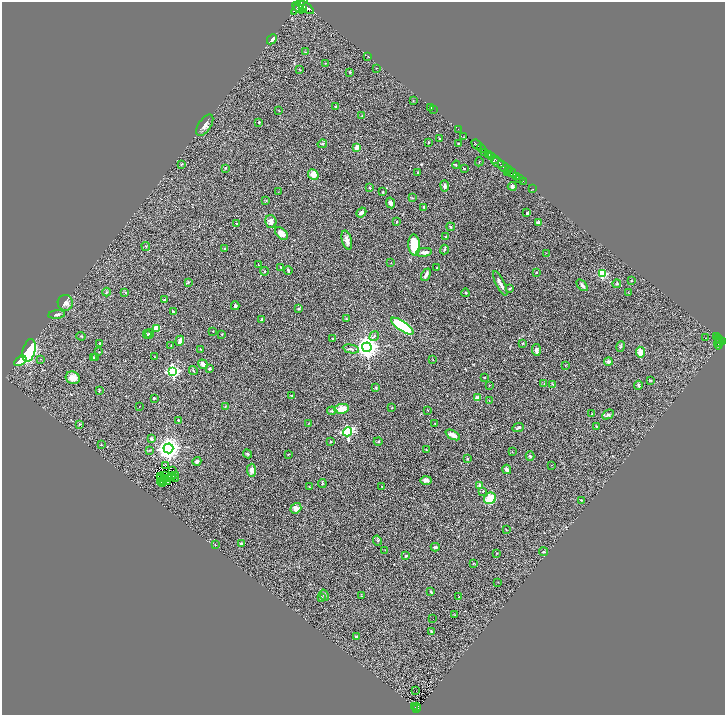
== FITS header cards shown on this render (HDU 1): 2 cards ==
NAXIS1  =                 1446
NAXIS2  =                 1426

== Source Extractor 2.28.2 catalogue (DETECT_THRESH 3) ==
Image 1446 x 1426 px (HDU 1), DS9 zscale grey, zoomed out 1/2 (1 PNG px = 2 x 2 image px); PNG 727 x 717 px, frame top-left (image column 2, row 1426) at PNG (2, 2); each listed source drawn as its Kron ellipse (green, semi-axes under 4 px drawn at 4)
Background 1.07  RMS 0.061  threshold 0.183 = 3 sigma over >= 5 px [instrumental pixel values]
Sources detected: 276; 45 cannot appear on this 1/2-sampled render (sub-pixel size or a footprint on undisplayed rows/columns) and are neither listed nor drawn; the other 231 listed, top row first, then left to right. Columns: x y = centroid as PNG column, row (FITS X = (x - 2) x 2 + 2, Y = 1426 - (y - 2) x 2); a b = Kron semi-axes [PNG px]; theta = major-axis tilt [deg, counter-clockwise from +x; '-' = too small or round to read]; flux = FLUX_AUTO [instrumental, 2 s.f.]
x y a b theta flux
300 5 12 3 52 2100
305 7 9 4 -35 2400
298 8 7 4 -42 1500
302 8 3 2 - 570
272 39 5 3 - 42
305 52 3 2 - 4.3
368 56 3 2 - 4.6
325 63 3 2 - 6
376 68 2 1 - 4
300 70 4 2 - 5.1
350 72 3 3 - 8.6
413 101 3 2 - 3.8
336 107 3 3 - 10
431 107 2 2 - 6.3
433 109 2 1 - 58
279 111 3 2 - 4.7
362 116 3 2 - 4.8
259 122 2 2 - 22
205 125 12 6 56 61
458 129 2 1 - 19
464 137 4 2 - 7
440 139 2 2 - 8.1
429 142 2 2 - 18
458 143 2 2 - 7.5
322 144 5 4 - 15
477 145 6 2 -41 890
357 147 4 3 - 64
482 148 5 2 - 670
485 153 3 2 - 170
488 155 4 3 - 290
492 156 3 2 - 300
495 159 4 2 - 170
479 162 4 2 - 7.3
498 163 7 3 -26 400
181 164 3 3 - 8.4
456 165 4 3 - 9.9
503 167 7 3 -49 1100
225 168 4 3 - 10
464 169 2 2 - 6.6
509 170 4 2 - 120
417 172 2 2 - 4.4
507 173 2 1 - 21
512 173 5 2 - 470
313 175 6 5 - 90
517 176 3 2 - 56
520 179 2 2 - 27
523 181 2 1 - 39
445 186 5 3 - 33
512 186 4 4 - 27
370 188 4 3 - 12
532 189 3 2 - 9.8
278 192 2 1 - 2.8
383 192 3 3 - 12
412 198 3 2 - 7.7
266 200 3 3 - 7.6
390 203 5 4 - 45
424 207 4 2 - 16
361 212 5 3 - 36
527 213 3 2 - 13
271 221 6 5 - 61
396 221 3 2 - 5
538 222 4 3 - 14
236 223 2 2 - 8.1
451 227 4 3 - 12
281 233 7 5 -44 84
446 237 4 3 - 16
347 240 10 4 -74 58
414 245 10 6 -86 330
146 246 4 2 - 8.4
225 248 2 2 - 15
444 249 5 3 - 15
424 252 8 3 6 61
546 253 2 1 - 14
391 263 2 1 - 6.6
258 265 2 2 - 4
281 267 3 2 - 8.8
437 268 3 2 - 5
264 271 4 3 - 9.7
288 271 4 3 - 19
537 272 3 2 - 6.5
602 274 3 3 - 480
426 275 6 2 63 43
631 281 3 2 - 6
189 282 3 2 - 6.5
500 283 13 3 -64 55
617 284 4 3 - 13
582 285 7 4 -47 28
510 289 3 2 - 8.9
106 292 4 2 - 10
125 292 3 3 - 9.9
628 292 3 2 - 4.7
465 293 4 3 - 10
164 300 4 3 - 14
65 303 8 7 - 50
235 306 4 3 - 22
299 309 3 3 - 14
173 312 4 2 - 12
57 315 8 3 6 26
262 319 4 2 - 21
346 319 3 2 - 6.4
402 326 13 5 -35 970
156 328 4 3 - 170
213 331 2 2 - 10
147 334 4 3 - 21
149 334 4 3 - 19
222 334 3 2 - 8.1
81 336 5 2 - 10
374 336 5 3 - 18
717 337 4 2 - 85
333 338 3 2 - 5.7
705 338 2 2 - 5.7
719 338 2 1 - 79
718 340 2 1 - 32
180 341 5 3 - 79
720 342 2 1 - 190
722 342 3 3 - 250
100 343 2 2 - 17
523 343 3 3 - 7.7
718 344 5 3 - 270
171 345 3 2 - 4.2
620 346 5 3 - 13
367 347 5 5 - 9400
200 349 2 2 - 5.1
351 349 8 3 -11 27
29 350 11 6 76 640
536 350 6 4 -85 45
99 352 2 2 - 4.8
640 352 5 4 - 130
93 357 4 3 - 8.4
155 357 2 2 - 4.7
95 358 4 2 - 7.3
41 359 3 2 - 4.5
433 360 2 2 - 3.6
20 361 7 4 31 120
608 362 4 3 - 45
203 364 5 3 - 43
565 365 2 2 - 5.2
210 369 4 2 - 15
173 371 4 4 - 2300
193 371 5 2 - 8.9
73 378 7 6 - 94
484 378 2 2 - 6.2
650 380 3 2 - 8.2
544 384 2 1 - 3.4
553 384 3 2 - 6.6
489 385 3 2 - 3.9
638 385 4 3 - 18
376 388 4 3 - 12
99 391 4 3 - 10
292 395 3 3 - 7.1
154 398 2 2 - 10
477 398 3 3 - 75
489 400 3 2 - 3.8
139 407 2 1 - 3.5
225 407 4 3 - 9.4
392 408 2 2 - 4.2
342 409 7 5 8 170
428 410 3 2 - 5.7
332 411 5 3 - 14
592 414 3 2 - 5.9
608 415 6 4 27 22
178 420 3 3 - 6.7
435 423 3 2 - 6.7
79 424 3 2 - 7.9
308 424 2 1 - 2.9
596 427 2 2 - 6
518 428 6 3 23 19
347 432 4 4 - 1300
453 435 8 4 -28 84
152 439 4 3 - 27
378 441 4 2 - 8.6
331 442 3 2 - 8.7
101 445 2 2 - 8.2
168 448 5 5 - 10000
150 450 4 2 - 9.2
426 450 3 2 - 10
512 452 2 2 - 4.9
247 454 5 3 - 16
288 454 3 2 - 6.1
530 456 5 3 - 17
467 459 3 3 - 8.6
197 461 4 3 - 29
166 465 2 2 - 4.9
551 465 2 2 - 2.8
507 469 5 4 - 28
251 470 7 4 -89 57
173 471 2 1 - 5.2
160 476 2 1 - 4.5
165 476 2 1 - 4.8
175 476 2 1 - 2.9
172 477 3 1 - 1.3
160 478 2 1 - 3.2
169 478 3 1 - 0.65
176 478 2 1 - 4
426 480 6 4 1 32
160 481 3 1 - 4.5
163 481 2 1 - 4.7
167 481 2 1 - 2.6
163 484 3 1 - 2.4
322 484 4 2 - 8.5
480 486 4 3 - 39
309 487 3 2 - 5.6
382 487 3 2 - 11
483 491 3 2 - 8.9
490 498 6 5 - 220
581 500 3 2 - 9.6
296 508 6 5 - 78
506 530 3 1 - 6.5
377 540 5 3 - 14
241 544 2 2 - 64
215 545 3 2 - 5.8
435 547 4 3 - 23
385 550 2 1 - 3.2
544 552 4 3 - 9.8
497 553 3 2 - 7.4
406 556 4 3 - 12
473 563 3 2 - 6.9
498 582 2 2 - 4.1
431 591 4 3 - 13
324 595 6 4 -60 17
361 596 3 3 - 8.5
459 596 2 1 - 3.5
322 598 3 2 - 8.8
455 615 2 2 - 3.8
433 619 2 1 - 5.9
431 631 3 3 - 11
357 637 3 3 - 28
416 691 2 1 - 13
417 706 2 1 - 18
415 707 2 1 - 20
417 708 2 2 - 50
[45 sub-pixel or undisplayed-footprint detections neither listed nor drawn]